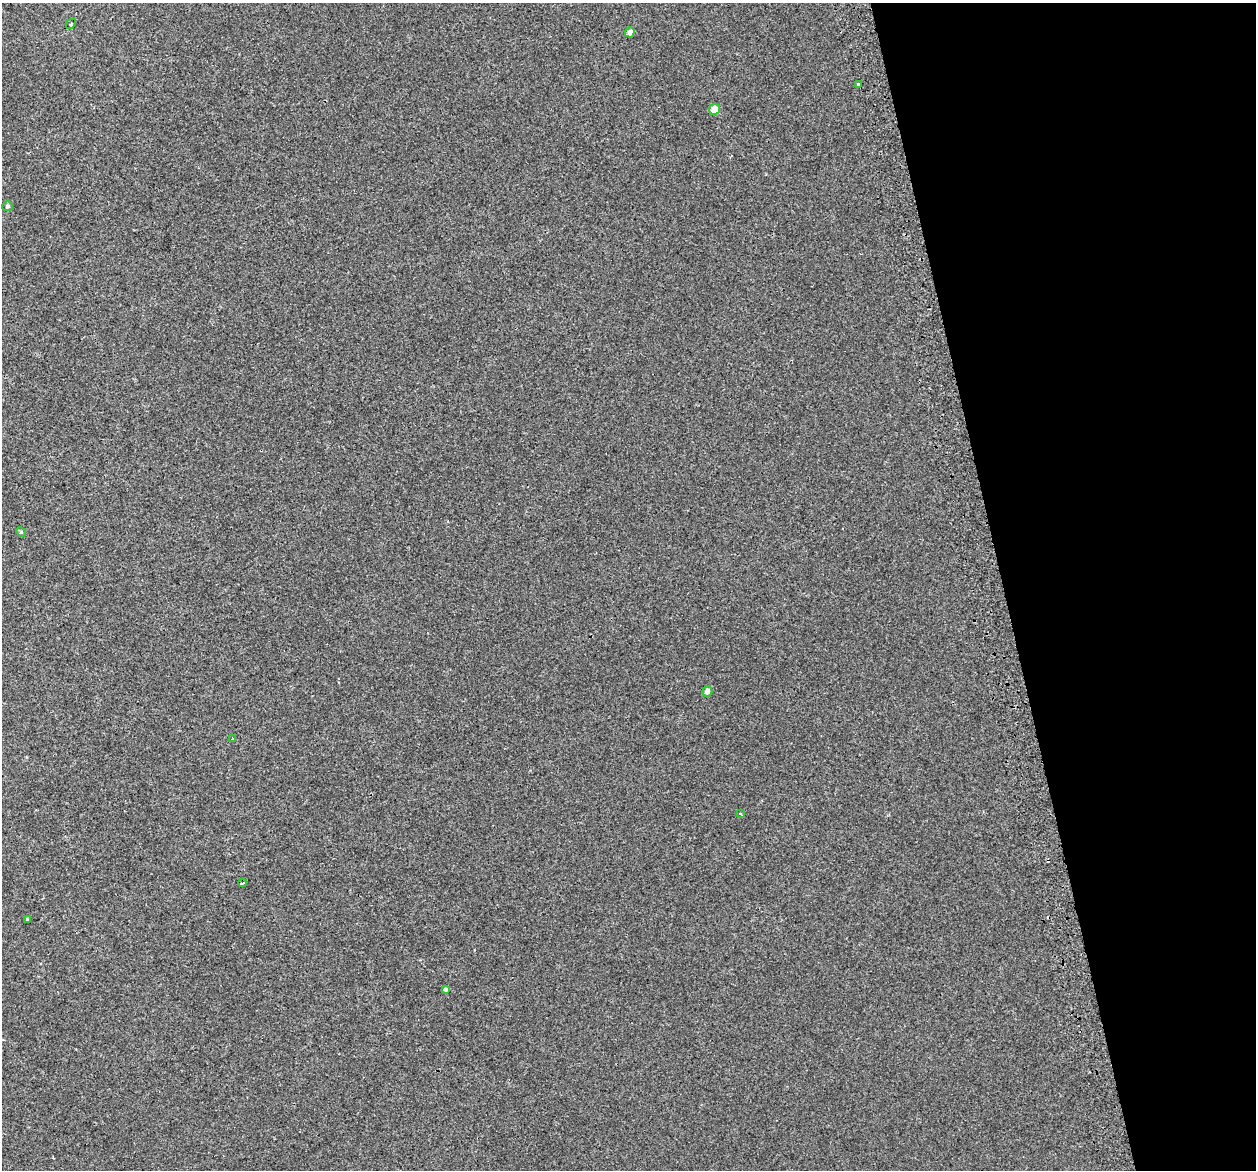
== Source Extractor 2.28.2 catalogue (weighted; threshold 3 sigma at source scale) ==
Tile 12 of 4 x 4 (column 4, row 3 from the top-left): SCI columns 3802-5055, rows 1289-2456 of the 5097 x 4867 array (HDU 1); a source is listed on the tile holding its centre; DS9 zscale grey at full resolution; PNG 1258 x 1172 px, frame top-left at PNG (2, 3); each listed source drawn as its Kron ellipse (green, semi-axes under 4 px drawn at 4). Shown black and unused: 20% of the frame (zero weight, under 2 of 3 exposures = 3% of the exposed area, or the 3 px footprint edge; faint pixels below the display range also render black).
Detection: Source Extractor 2.28.2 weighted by HDU 2 'WHT'; one run over the whole footprint, this tile lists its part. Background 0.00356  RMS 0.0041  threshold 0.0185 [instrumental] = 3 sigma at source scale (4.5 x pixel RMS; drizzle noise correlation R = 1.50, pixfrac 1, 0.0396/0.0396 arcsec/px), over >= 5 px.
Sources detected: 14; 2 cosmic-ray / hot-pixel residue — neither listed nor drawn; the other 12 listed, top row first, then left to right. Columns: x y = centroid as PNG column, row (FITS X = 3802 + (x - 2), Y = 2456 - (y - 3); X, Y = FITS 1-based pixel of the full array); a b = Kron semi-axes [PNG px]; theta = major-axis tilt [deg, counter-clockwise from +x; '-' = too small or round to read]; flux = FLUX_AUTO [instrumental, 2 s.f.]
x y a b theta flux
71 24 5 2 - 0.32
630 32 5 4 - 1.6
858 84 3 2 - 1.3
715 109 5 5 - 4.3
7 206 5 5 - 0.66
21 532 5 4 - 0.51
707 691 5 5 - 1.4
232 739 3 2 - 0.29
741 813 4 3 - 0.45
242 883 4 2 - 0.48
27 919 4 3 - 0.39
446 989 3 3 - 3.4